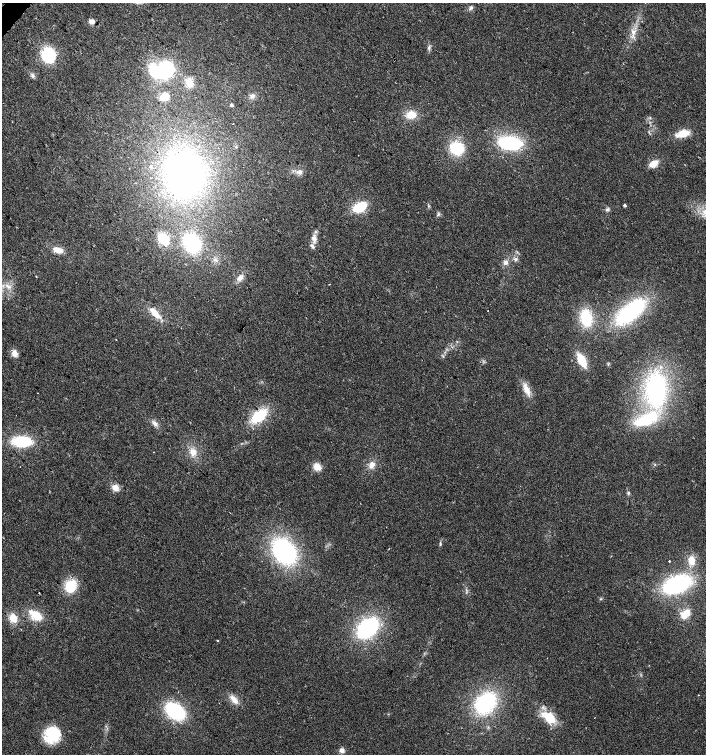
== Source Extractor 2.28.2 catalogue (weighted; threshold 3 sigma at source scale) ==
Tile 11 of 4 x 4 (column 3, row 3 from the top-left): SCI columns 2982-4388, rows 1509-3012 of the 6027 x 6021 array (HDU 1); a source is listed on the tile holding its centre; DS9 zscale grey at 2 x 2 block average (1 PNG px = mean of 2 x 2 image px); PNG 708 x 756 px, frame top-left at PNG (2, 3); no overlay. Shown black and unused: <1% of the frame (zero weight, under 2 of 3 exposures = <1% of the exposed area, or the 3 px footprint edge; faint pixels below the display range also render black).
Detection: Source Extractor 2.28.2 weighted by HDU 2 'WHT'; one run over the whole footprint, this tile lists its part. Background 0.0392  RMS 0.008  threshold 0.0359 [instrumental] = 3 sigma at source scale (4.5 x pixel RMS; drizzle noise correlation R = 1.50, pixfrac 1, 0.0396/0.0396 arcsec/px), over >= 5 px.
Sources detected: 76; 1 inside a brighter object's white glare — not listed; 1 inside a brighter listed object's ellipse — not listed separately; the other 74 listed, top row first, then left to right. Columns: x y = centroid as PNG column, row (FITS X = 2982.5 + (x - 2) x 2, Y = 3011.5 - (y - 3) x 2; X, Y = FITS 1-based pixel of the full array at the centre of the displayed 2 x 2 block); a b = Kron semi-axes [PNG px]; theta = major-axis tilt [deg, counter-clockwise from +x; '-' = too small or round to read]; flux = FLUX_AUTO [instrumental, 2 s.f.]
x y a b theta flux
289 8 2 2 - 0.84
470 8 7 4 51 4
92 21 5 5 - 7.8
633 32 7 6 - 9.7
429 48 7 4 77 4.3
49 55 11 9 -67 120
165 70 14 12 39 150
33 75 5 4 - 3.9
189 82 11 8 -55 20
252 96 7 6 - 6.9
164 97 8 7 - 26
232 105 2 2 - 7.5
411 115 10 8 2 28
233 123 2 2 - 1.9
683 134 16 7 15 29
510 143 22 12 -6 140
236 147 3 2 - 1.2
456 148 13 11 -11 73
654 164 10 6 36 19
151 166 3 3 - 3
300 172 7 5 -14 7.7
184 173 35 31 -85 640
625 205 2 2 - 5.4
360 207 10 6 28 78
607 209 5 4 - 4.1
438 214 6 3 46 3.2
314 238 10 7 89 12
163 239 11 8 -50 55
192 243 14 11 -62 160
58 250 13 6 -17 17
516 259 5 5 - 4.6
506 262 6 5 - 7.7
36 276 3 2 - 1
240 278 10 7 46 12
329 284 2 2 - 1
8 286 9 3 -22 7
488 310 2 2 - 1.1
630 312 24 10 40 280
155 313 17 6 -49 25
586 318 14 9 -82 82
14 353 7 7 - 12
443 356 3 2 - 1.5
582 360 12 6 -62 50
526 389 18 6 -63 19
656 390 32 18 90 310
259 416 14 9 39 81
646 420 31 13 21 110
154 423 8 5 -47 7.8
22 442 15 7 -3 120
193 452 10 8 -78 18
372 465 9 7 70 13
317 467 9 7 -31 18
115 488 8 6 -36 16
628 493 5 3 - 2.5
440 544 6 3 -88 2.7
284 551 22 16 -51 290
692 560 12 8 -86 22
669 561 2 2 - 2.2
677 584 24 13 22 230
71 586 15 12 73 48
39 593 2 2 - 0.87
601 599 3 2 - 1.3
685 614 12 8 49 26
36 615 16 11 -37 34
13 618 11 9 -62 22
367 628 18 12 41 230
217 640 2 2 - 1.1
698 695 2 2 - 0.77
234 699 14 6 -47 16
485 703 21 16 42 180
175 711 18 12 -35 150
549 717 20 12 -39 43
52 734 16 14 56 83
342 750 6 5 - 7.2
Diffuse or blended objects may show on this block-average render without a row.